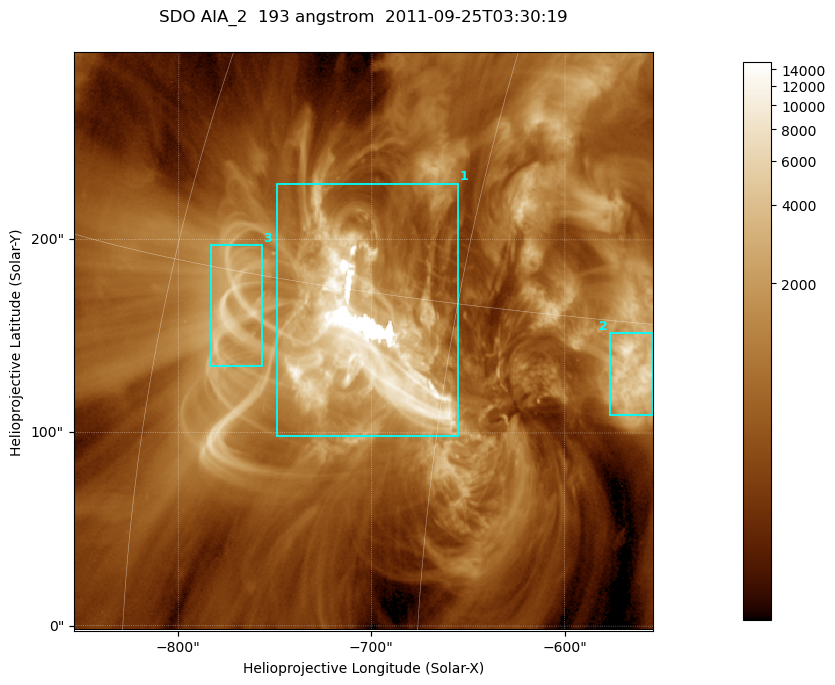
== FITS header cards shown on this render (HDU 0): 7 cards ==
TELESCOP= 'SDO     '           /
INSTRUME= 'AIA_2   '           /
WAVELNTH=                  193 /
WAVEUNIT= 'angstrom'           /
DATE-OBS= '2011-09-25T03:30:19.84' /
CTYPE1  = 'HPLN-TAN'           /
CTYPE2  = 'HPLT-TAN'           /

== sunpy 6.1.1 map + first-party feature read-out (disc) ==
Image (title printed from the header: SDO AIA_2  193 angstrom  2011-09-25T03:30:19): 499 x 499 px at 0.601 arcsec/px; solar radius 957 arcsec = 1592 px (partial field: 3.1% of the solar disc is inside the frame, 100% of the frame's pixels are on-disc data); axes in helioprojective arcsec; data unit not stated in the header (colour bar unlabelled)
Orientation: roll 0.0577 deg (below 1 deg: not rotated)
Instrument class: DISC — disc imager (sunpy class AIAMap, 193 A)
Bright regions (active regions / flare kernels): reference = the on-disc median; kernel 5 px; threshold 5 sigma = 2218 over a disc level ~664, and >= 1.15x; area >= 249 px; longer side >= 6 px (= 3.6 arcsec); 3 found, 3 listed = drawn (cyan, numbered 1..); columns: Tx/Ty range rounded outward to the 2 arcsec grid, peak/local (2 s.f.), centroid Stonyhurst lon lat
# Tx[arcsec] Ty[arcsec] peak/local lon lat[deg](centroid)
1 -750..-654 98..230 25 -49 +13
2 -578..-554 108..152 12 -37 +13
3 -784..-756 134..198 9.1 -56 +14